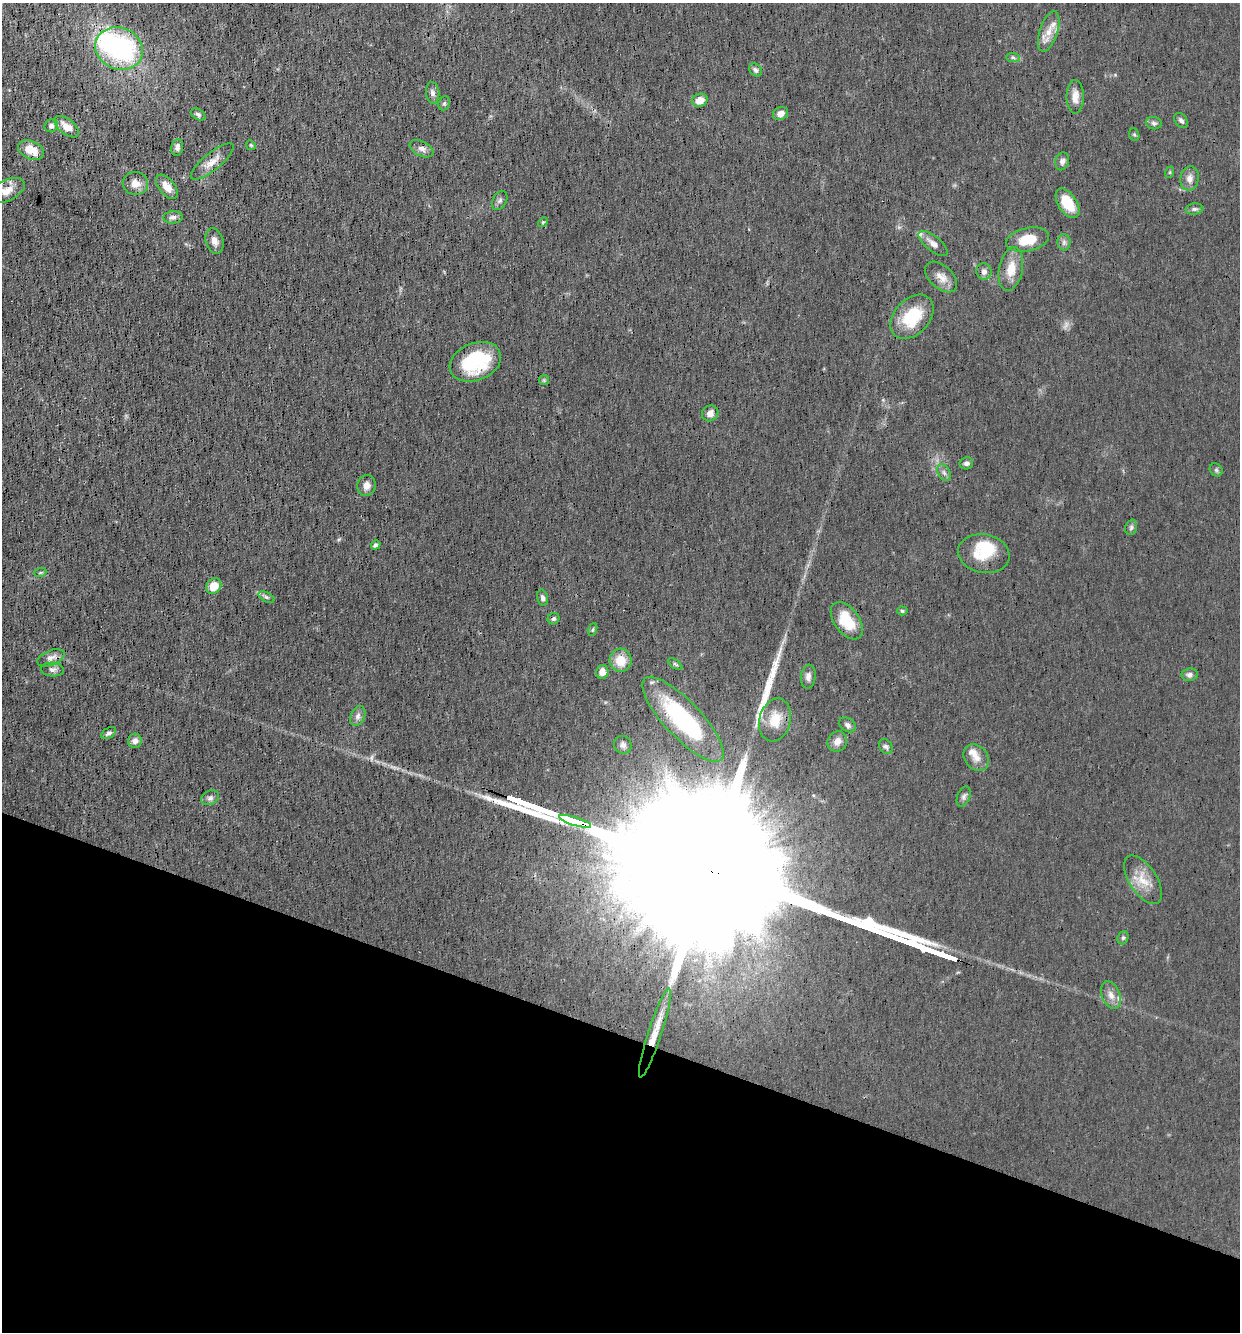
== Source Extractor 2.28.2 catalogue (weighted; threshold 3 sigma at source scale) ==
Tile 15 of 4 x 4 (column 3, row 4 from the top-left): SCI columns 2604-3841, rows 1-1330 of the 5334 x 5322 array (HDU 1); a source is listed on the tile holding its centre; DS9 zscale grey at full resolution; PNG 1242 x 1334 px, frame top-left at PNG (2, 3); each listed source drawn as its Kron ellipse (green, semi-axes under 4 px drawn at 4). Shown black and unused: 22% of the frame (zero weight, under 3 of 4 exposures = <1% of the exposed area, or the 3 px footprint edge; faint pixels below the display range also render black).
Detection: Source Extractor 2.28.2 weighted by HDU 2 'WHT'; one run over the whole footprint, this tile lists its part. Background 0.0548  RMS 0.0052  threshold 0.0234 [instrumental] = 3 sigma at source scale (4.5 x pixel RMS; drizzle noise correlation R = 1.50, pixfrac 1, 0.05/0.05 arcsec/px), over >= 5 px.
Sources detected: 90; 1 too faint to see at this stretch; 2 inside a brighter object's white glare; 2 long thin detections or spike segments (spike, bleed or trail) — neither listed nor drawn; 4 inside a brighter listed object's ellipse — not listed separately; the other 81 listed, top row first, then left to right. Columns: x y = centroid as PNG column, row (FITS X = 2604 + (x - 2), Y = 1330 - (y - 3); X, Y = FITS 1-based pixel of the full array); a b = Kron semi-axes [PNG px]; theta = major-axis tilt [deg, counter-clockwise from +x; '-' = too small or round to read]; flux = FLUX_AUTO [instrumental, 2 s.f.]
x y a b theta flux
1049 31 21 9 72 6.3
119 49 24 20 -21 71
1013 57 7 4 -2 0.91
756 70 7 5 -47 1.4
433 93 11 6 -85 1.9
1075 97 17 8 90 4.9
700 100 8 6 18 5.6
444 103 7 5 69 0.97
780 113 8 6 23 3.4
198 114 8 5 -32 1.3
1181 121 8 6 -50 1.6
1154 123 8 6 -6 1.4
51 126 7 6 - 1.8
67 127 14 7 -38 5.3
1134 135 6 5 - 0.77
251 145 5 4 - 0.61
177 147 8 6 80 1.9
421 149 13 7 -26 2.5
31 150 14 9 -24 8.4
1062 161 9 7 75 1.9
212 162 26 8 39 5.8
1170 172 6 4 71 0.57
1189 178 12 9 81 3.4
135 183 12 11 - 4.9
167 187 14 7 -51 5
7 190 19 10 26 5.6
500 200 10 6 61 1.6
1067 203 16 9 -57 14
1195 209 9 5 6 1.2
173 217 10 6 5 1.9
543 222 5 4 - 0.59
1027 240 22 11 12 13
215 241 13 8 -72 3.3
1064 242 8 6 -89 1.5
933 243 18 7 -39 3.4
1011 269 22 12 78 9.4
984 272 8 7 - 2.3
941 277 19 11 -42 5
912 317 25 17 47 22
475 362 27 18 21 33
544 380 5 5 - 0.71
710 413 8 7 - 3.2
966 463 7 6 - 1.4
1216 470 7 5 -46 1.1
944 473 9 6 -63 1.6
367 485 10 9 - 3.2
1131 527 8 5 71 1.2
376 545 5 4 - 1.2
984 554 26 19 -11 16
40 573 6 4 19 0.69
214 586 8 7 - 7.7
266 597 9 4 -27 1.2
543 598 8 5 -77 1.6
902 611 5 4 - 0.78
554 619 6 5 - 1.1
847 621 21 12 -54 16
593 630 7 4 71 0.73
51 658 14 7 21 3.1
621 660 11 11 - 8.9
675 664 8 4 -36 0.84
52 670 11 7 -4 1.8
602 672 7 6 - 4.2
1190 675 8 6 7 1.9
808 677 12 7 84 2.6
358 716 10 7 64 2.2
683 719 56 18 -47 61
775 720 22 15 75 10
847 725 9 6 -36 1.9
109 733 8 5 32 1.3
135 741 7 7 - 2.7
837 741 10 9 - 3.9
623 745 9 8 - 2.2
886 746 8 6 -54 1.5
976 758 14 11 -51 4.8
964 796 10 6 69 1.6
210 798 9 7 29 1.8
575 821 16 3 -17 1100
1143 880 27 13 -56 10
1123 938 7 5 68 1
1111 995 14 9 -67 3.8
655 1033 47 6 72 11
Overlapping masked pixels (flux is a lower limit): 2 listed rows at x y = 575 821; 655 1033
Isophote crosses this tile's border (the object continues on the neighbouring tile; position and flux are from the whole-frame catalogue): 1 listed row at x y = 7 190